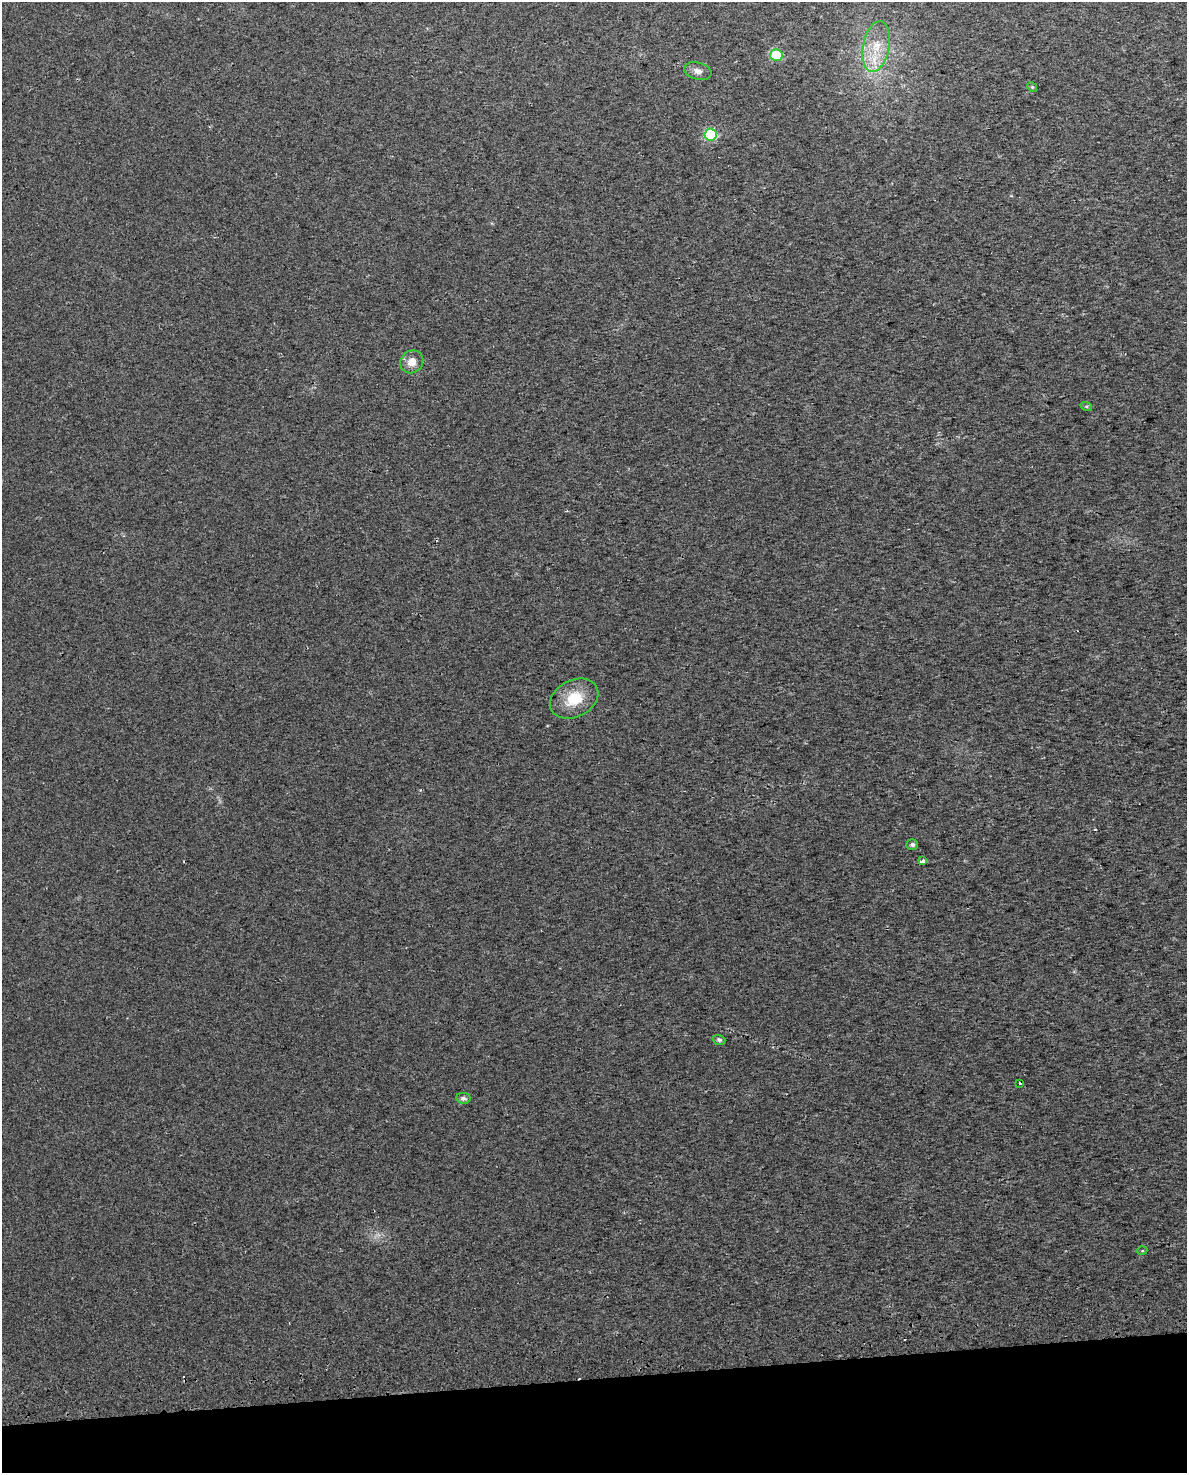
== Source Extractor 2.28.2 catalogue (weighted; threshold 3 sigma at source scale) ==
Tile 10 of 4 x 3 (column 2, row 3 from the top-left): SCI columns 1234-2418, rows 112-1582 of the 4835 x 4593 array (HDU 1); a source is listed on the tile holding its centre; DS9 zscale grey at full resolution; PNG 1189 x 1475 px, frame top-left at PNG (2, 2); each listed source drawn as its Kron ellipse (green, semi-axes under 4 px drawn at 4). Shown black and unused: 6% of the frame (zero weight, under 2 of 3 exposures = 4% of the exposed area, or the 3 px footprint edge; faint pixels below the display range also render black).
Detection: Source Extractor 2.28.2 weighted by HDU 2 'WHT'; one run over the whole footprint, this tile lists its part. Background 0.0222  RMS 0.01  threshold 0.0457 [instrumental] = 3 sigma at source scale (4.5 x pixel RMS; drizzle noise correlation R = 1.50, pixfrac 1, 0.0396/0.0396 arcsec/px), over >= 5 px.
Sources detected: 17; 3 cosmic-ray / hot-pixel residue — neither listed nor drawn; the other 14 listed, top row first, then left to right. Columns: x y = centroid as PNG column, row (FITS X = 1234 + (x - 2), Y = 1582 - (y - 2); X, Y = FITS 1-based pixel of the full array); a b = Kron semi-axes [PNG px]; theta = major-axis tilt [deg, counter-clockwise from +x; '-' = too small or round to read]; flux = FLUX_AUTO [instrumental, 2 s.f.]
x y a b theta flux
876 47 26 13 79 26
776 55 6 6 - 61
698 71 14 8 -15 5.4
1032 87 5 4 - 1.4
710 135 6 6 - 81
412 362 12 11 - 9.7
1086 406 6 4 -18 1.4
574 699 25 18 27 30
912 845 6 5 - 2.9
923 861 4 3 - 11
719 1040 6 5 - 2.1
1020 1083 3 3 - 2.3
463 1098 7 5 -10 3.3
1142 1251 5 3 - 0.96